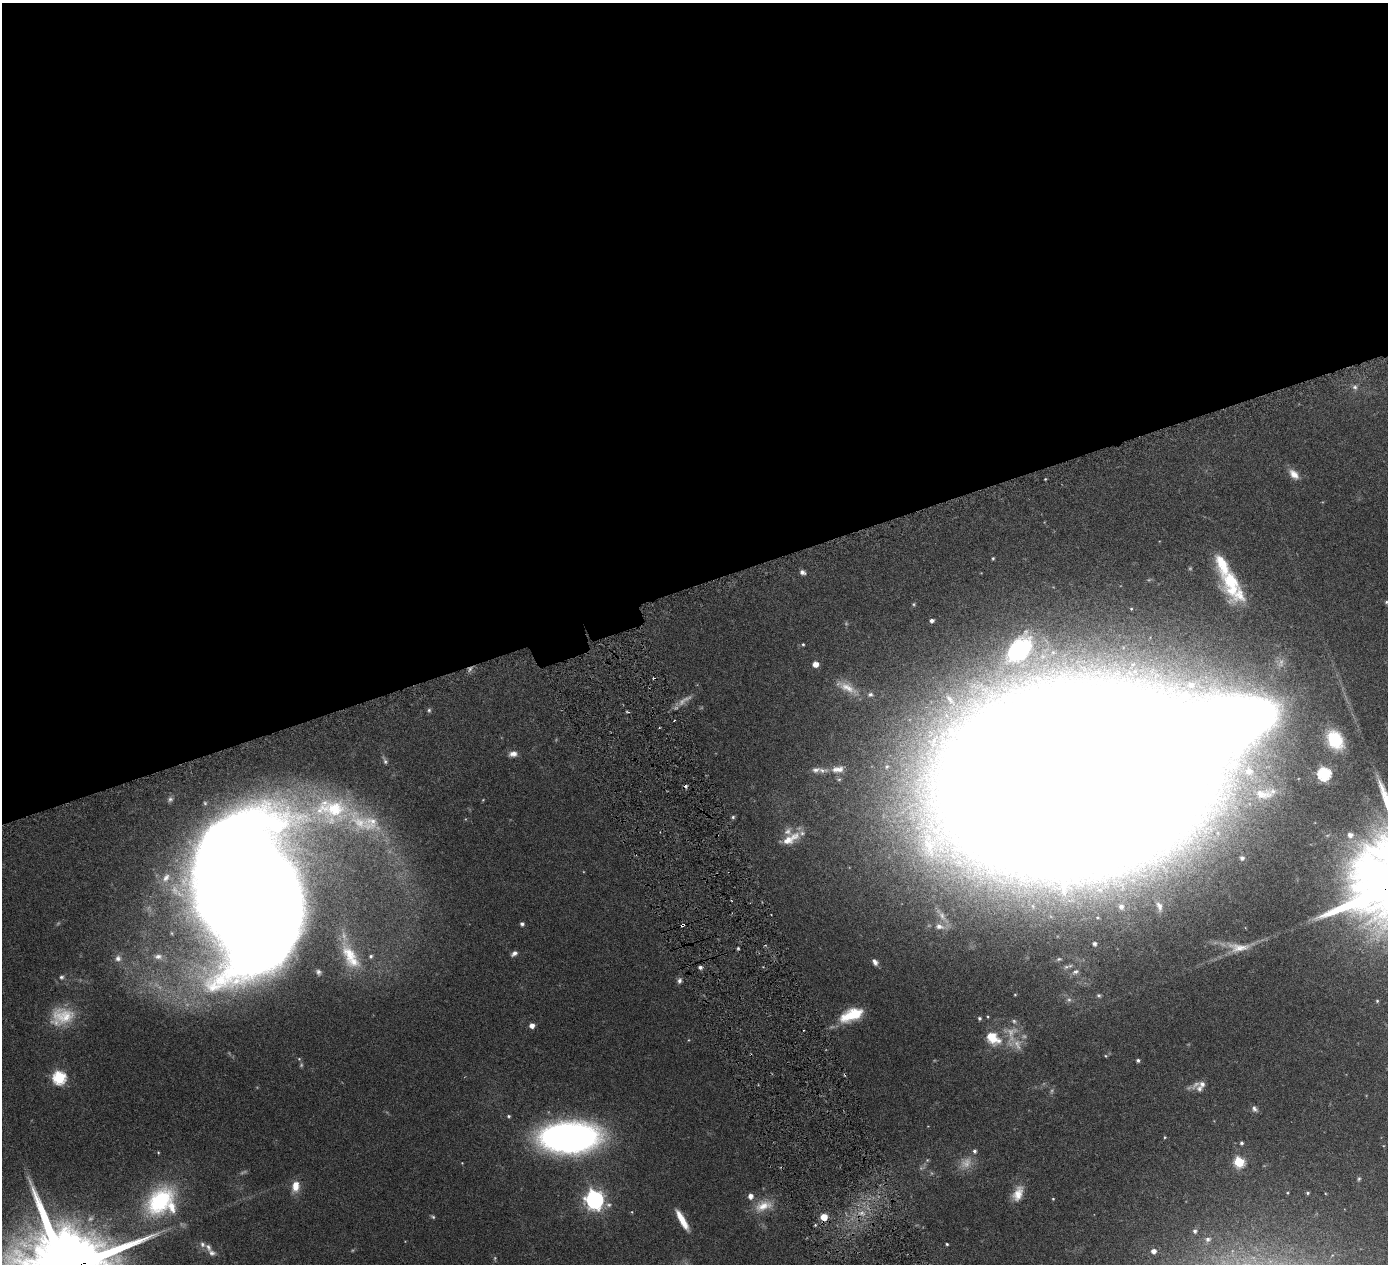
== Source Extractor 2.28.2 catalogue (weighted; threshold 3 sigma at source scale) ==
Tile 2 of 4 x 4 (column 2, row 1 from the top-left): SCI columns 1401-2786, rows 3976-5237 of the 5576 x 5554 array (HDU 1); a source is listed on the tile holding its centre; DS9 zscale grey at full resolution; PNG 1390 x 1266 px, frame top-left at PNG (2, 3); no overlay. Shown black and unused: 47% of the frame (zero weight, under 3 of 6 exposures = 1% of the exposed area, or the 3 px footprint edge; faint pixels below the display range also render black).
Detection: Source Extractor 2.28.2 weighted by HDU 2 'WHT'; one run over the whole footprint, this tile lists its part. Background 0.0801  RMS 0.0034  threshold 0.0139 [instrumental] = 3 sigma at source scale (4.09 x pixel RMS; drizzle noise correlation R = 1.36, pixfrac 0.8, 0.05/0.05 arcsec/px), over >= 5 px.
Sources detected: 136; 20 too faint to see at this stretch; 3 inside a brighter object's white glare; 1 cosmic-ray / hot-pixel residue — not listed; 12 inside a brighter listed object's ellipse — not listed separately; the other 100 listed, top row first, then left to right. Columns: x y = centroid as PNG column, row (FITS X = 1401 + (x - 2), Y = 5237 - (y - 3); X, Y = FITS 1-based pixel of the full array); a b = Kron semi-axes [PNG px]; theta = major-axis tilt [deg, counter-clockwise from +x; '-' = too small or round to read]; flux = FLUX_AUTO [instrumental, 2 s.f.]
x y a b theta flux
1355 387 8 6 -31 1.1
1294 474 15 8 -46 2.8
1045 479 3 2 - 0.24
993 558 4 3 - 0.4
802 572 7 5 -23 1.1
1231 583 38 20 -78 16
1386 602 5 4 - 0.4
914 604 5 4 - 0.41
932 621 5 4 - 1
803 644 4 3 - 0.36
1019 650 21 13 44 29
815 664 5 5 - 2.7
1191 685 12 10 -30 3.7
847 687 36 11 -28 5.9
950 699 18 8 -52 2.8
429 710 6 5 - 0.55
627 712 5 3 - 0.34
1335 740 21 15 -58 12
513 754 11 7 5 1.8
385 760 14 5 -63 1.1
838 769 20 10 9 3.7
816 770 12 8 9 1.6
1249 771 11 10 - 3.4
1324 774 6 6 - 53
1072 780 151 90 5 6100
1263 794 28 13 -4 5.3
170 799 8 7 - 0.89
733 817 5 4 - 0.54
1350 835 8 8 - 2
790 839 26 11 30 5.6
1242 858 6 6 - 1.1
166 878 16 10 56 3.7
248 887 82 58 -65 2100
1159 906 13 7 -75 1.4
1121 907 9 8 - 1.4
942 916 19 7 -60 2.4
522 924 4 4 - 0.82
682 925 5 3 - 1.1
939 926 13 8 -14 2
1095 944 6 6 - 1.1
1239 947 33 13 -1 5.6
738 948 4 3 - 0.42
514 953 8 5 34 1.1
350 954 34 21 -71 13
158 956 12 8 0 1.7
118 958 10 9 - 1.9
1059 959 10 6 8 1
875 962 8 6 -56 1.3
700 967 5 4 - 0.81
1066 967 12 7 32 1.5
318 972 8 6 -53 0.9
1075 972 13 9 28 2.2
61 977 7 6 - 0.79
679 981 8 6 85 0.94
1015 995 4 3 - 0.26
1099 995 6 6 - 0.59
1069 1000 8 7 - 1.1
1377 1001 4 4 - 0.37
851 1015 26 12 22 10
62 1016 32 24 15 12
988 1017 4 3 - 0.31
979 1018 4 4 - 0.6
532 1026 5 5 - 2.1
993 1038 22 15 -37 7.3
688 1040 4 3 - 0.21
1106 1056 5 4 - 0.33
1138 1060 4 4 - 0.65
845 1074 5 3 - 0.39
59 1078 6 6 - 46
1196 1085 15 8 39 1.8
1254 1109 9 7 -49 1.1
509 1116 5 4 - 0.49
569 1137 45 23 2 170
1165 1137 4 3 - 0.3
1241 1143 4 4 - 0.67
974 1151 5 5 - 0.71
158 1152 4 3 - 0.28
927 1160 5 5 - 0.39
1239 1162 6 5 - 23
462 1163 3 3 - 0.19
1359 1179 6 5 - 0.48
295 1186 15 10 84 3.7
1308 1193 5 4 - 0.46
1018 1194 20 11 66 4.3
750 1196 5 5 - 1.9
1053 1199 4 3 - 0.28
595 1200 7 7 - 160
160 1201 46 29 48 31
609 1205 9 7 -2 1.2
763 1206 26 14 20 6
632 1212 4 3 - 0.22
433 1217 6 4 -32 0.48
824 1217 5 5 - 6.2
682 1220 24 6 -61 5.2
1195 1231 5 4 - 0.68
1208 1239 8 6 16 0.83
203 1244 8 7 - 1.1
947 1244 3 3 - 0.34
1154 1251 5 5 - 1.6
212 1253 10 8 -27 1.3
Overlapping masked pixels (flux is a lower limit): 4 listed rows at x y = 1072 780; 682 925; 845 1074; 824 1217
Isophote crosses this tile's border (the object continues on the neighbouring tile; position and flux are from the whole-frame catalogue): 1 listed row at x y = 1386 602
Unlisted compact peaks at least as high as the median listed source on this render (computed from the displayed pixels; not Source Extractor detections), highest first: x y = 35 1195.